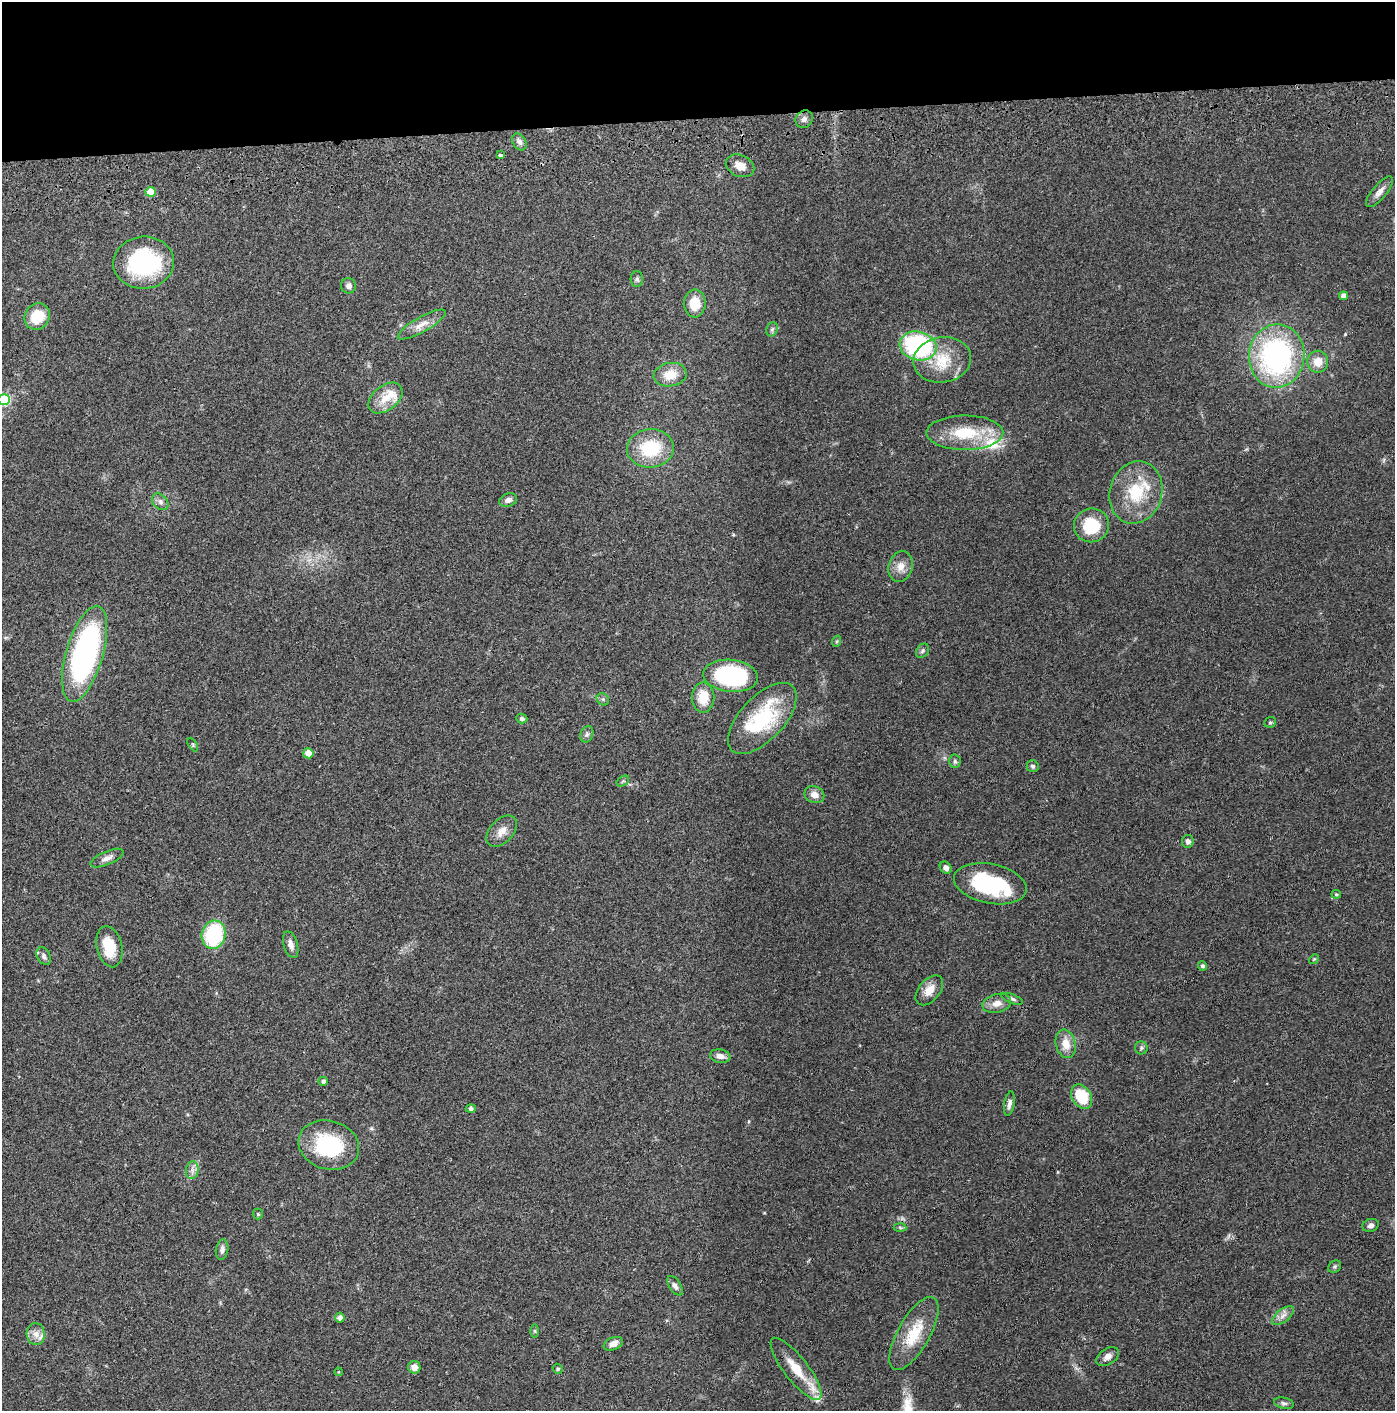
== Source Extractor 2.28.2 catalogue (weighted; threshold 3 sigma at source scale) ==
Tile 2 of 3 x 3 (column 2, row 1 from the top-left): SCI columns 1443-2835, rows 2934-4342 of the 4276 x 4457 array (HDU 1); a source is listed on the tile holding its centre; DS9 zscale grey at full resolution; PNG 1397 x 1413 px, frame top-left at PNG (2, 2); each listed source drawn as its Kron ellipse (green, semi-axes under 4 px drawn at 4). Shown black and unused: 8% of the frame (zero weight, under 3 of 4 exposures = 6% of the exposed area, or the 3 px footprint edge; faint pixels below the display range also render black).
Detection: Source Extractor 2.28.2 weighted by HDU 2 'WHT'; one run over the whole footprint, this tile lists its part. Background 0.064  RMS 0.0059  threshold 0.0266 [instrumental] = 3 sigma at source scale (4.5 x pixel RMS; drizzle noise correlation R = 1.50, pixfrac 1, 0.05/0.05 arcsec/px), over >= 5 px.
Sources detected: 93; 1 inside a brighter object's white glare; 1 cosmic-ray / hot-pixel residue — neither listed nor drawn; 5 inside a brighter listed object's ellipse — not listed separately; the other 86 listed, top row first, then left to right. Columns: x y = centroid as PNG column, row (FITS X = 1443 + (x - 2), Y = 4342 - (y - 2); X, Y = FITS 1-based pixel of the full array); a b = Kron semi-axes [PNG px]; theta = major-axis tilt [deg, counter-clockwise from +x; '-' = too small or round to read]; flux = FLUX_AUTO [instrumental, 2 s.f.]
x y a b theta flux
804 119 9 8 - 2.5
519 142 9 6 -60 2.4
500 155 3 3 - 2.9
740 166 15 10 -24 6
151 192 5 5 - 12
1379 192 19 7 50 3.8
144 263 30 26 5 62
637 279 8 6 -89 1.4
348 286 7 7 - 2.3
1343 296 4 4 - 3
695 303 14 11 89 12
37 316 13 12 - 17
422 325 27 7 29 6.2
772 329 7 5 68 1.3
918 346 19 14 -15 85
1277 356 32 28 83 120
942 360 29 22 9 22
1318 362 11 10 - 7.6
670 375 16 11 9 9.7
385 398 19 12 38 9.7
4 400 6 5 - 46
965 433 38 17 0 26
650 448 23 19 5 28
1136 492 31 26 73 28
508 500 9 6 19 2.8
160 502 9 7 -46 2.4
1091 525 17 17 - 23
900 567 15 12 72 5.7
837 641 6 3 71 0.72
922 651 8 6 53 1.3
85 654 49 18 74 150
730 676 27 16 -6 67
703 697 15 11 -89 12
603 699 7 5 -44 1.3
762 718 44 22 46 45
522 719 5 5 - 1.5
1270 722 6 5 - 0.92
587 734 8 6 68 1.7
193 745 7 4 -60 0.8
308 753 5 5 - 8.5
955 761 7 6 - 1.4
1033 766 6 6 - 1.3
623 781 7 4 33 0.93
814 795 10 8 -21 4.1
502 831 18 11 47 5.9
1188 841 6 6 - 2
107 858 18 6 23 3.5
946 868 6 5 - 2.3
990 884 37 19 -11 49
1336 894 5 4 - 0.69
214 935 14 12 74 44
291 945 14 7 -73 3.3
109 947 21 12 -76 16
44 956 9 6 -60 1.9
1314 959 5 4 - 0.68
1203 966 4 4 - 1.2
929 990 17 10 50 6.9
1012 999 11 4 -21 1.5
997 1003 14 9 13 5
1066 1044 14 9 -76 7.7
1141 1048 6 6 - 1.2
720 1056 10 6 -10 3.3
323 1081 4 4 - 1.7
1082 1097 13 9 -59 21
1009 1104 12 5 80 2.2
471 1109 5 4 - 1.7
329 1145 31 24 -16 43
192 1170 9 6 83 2.4
258 1214 5 5 - 0.77
1371 1225 8 6 18 1.9
900 1228 6 4 -3 0.93
222 1250 10 6 80 2.3
1335 1267 7 5 45 1.1
675 1286 11 6 -56 2.3
1283 1316 13 6 37 3.2
340 1317 5 5 - 2.5
535 1331 6 4 -89 0.84
36 1334 11 9 -87 4.1
914 1334 41 16 60 21
613 1344 10 6 22 3.4
1108 1357 12 8 33 3.4
414 1367 6 6 - 4
558 1369 5 4 - 0.88
796 1369 38 12 -52 17
338 1372 4 3 - 0.42
1284 1403 10 5 -11 1.7
Overlapping masked pixels (flux is a lower limit): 1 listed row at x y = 329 1145
Isophote crosses this tile's border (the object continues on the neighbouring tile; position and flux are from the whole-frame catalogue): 1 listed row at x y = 4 400